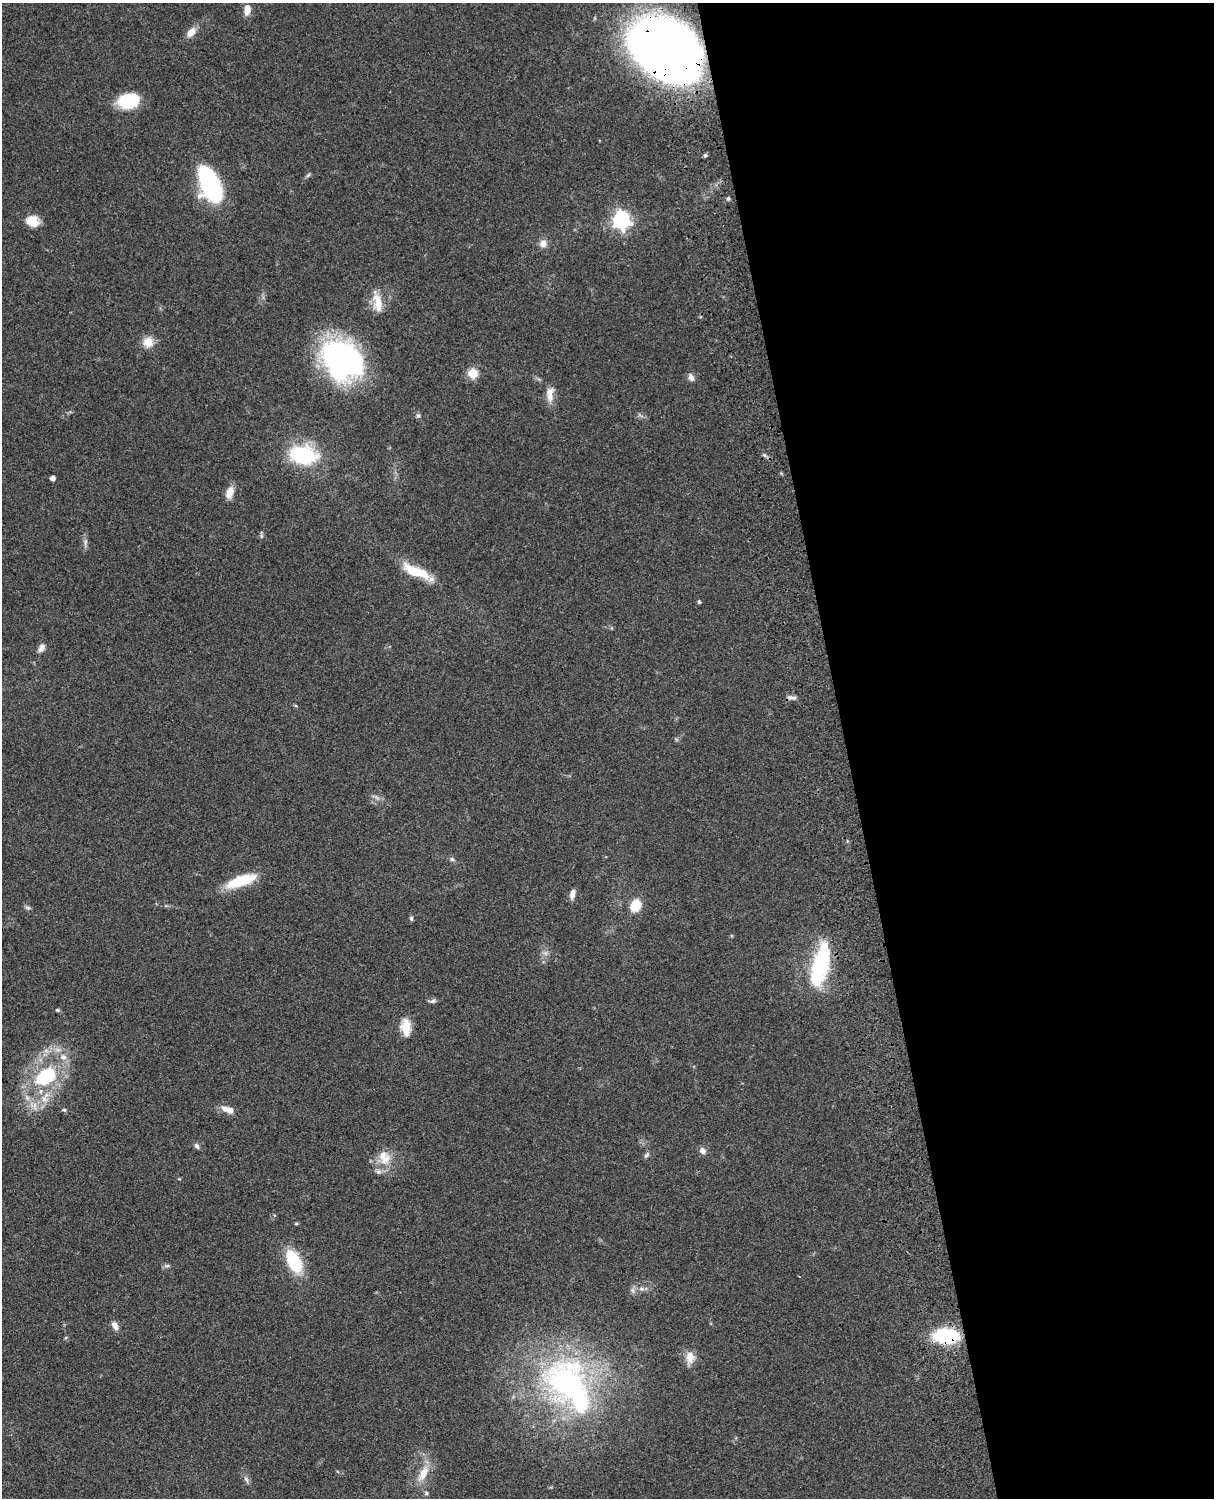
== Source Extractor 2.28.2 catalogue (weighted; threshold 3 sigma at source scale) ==
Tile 8 of 4 x 3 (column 4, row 2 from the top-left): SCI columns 3758-4969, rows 1773-3268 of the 5088 x 4927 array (HDU 1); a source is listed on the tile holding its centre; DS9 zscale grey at full resolution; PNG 1216 x 1500 px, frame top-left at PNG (2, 3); no overlay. Shown black and unused: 30% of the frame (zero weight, under 3 of 4 exposures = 6% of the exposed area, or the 3 px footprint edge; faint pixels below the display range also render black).
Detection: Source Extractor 2.28.2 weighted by HDU 2 'WHT'; one run over the whole footprint, this tile lists its part. Background 0.0838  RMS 0.006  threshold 0.0269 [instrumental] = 3 sigma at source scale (4.5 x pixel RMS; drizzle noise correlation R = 1.50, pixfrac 1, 0.05/0.05 arcsec/px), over >= 5 px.
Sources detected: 66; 2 too faint to see at this stretch — not listed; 6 inside a brighter listed object's ellipse — not listed separately; the other 58 listed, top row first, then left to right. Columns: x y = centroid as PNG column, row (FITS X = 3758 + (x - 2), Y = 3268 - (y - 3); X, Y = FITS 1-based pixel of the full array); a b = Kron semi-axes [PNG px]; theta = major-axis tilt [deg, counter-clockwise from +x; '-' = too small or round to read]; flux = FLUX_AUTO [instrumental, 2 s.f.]
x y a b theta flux
247 10 13 8 83 5.3
191 32 14 9 46 5.7
667 50 52 38 -33 790
129 101 20 13 13 29
705 155 5 5 - 1.1
308 175 7 4 45 1
211 186 34 15 -67 96
728 199 5 4 - 1.3
621 220 7 7 - 240
33 221 15 13 -15 8.5
543 243 9 9 - 4
377 302 26 10 -78 10
148 342 11 11 - 8.2
342 360 44 36 -44 130
473 373 5 5 - 35
691 377 10 7 -66 2.6
550 394 20 9 87 6.2
418 415 7 5 90 1.2
303 455 29 18 -6 48
764 455 6 4 -42 1.1
52 478 4 4 - 3.6
230 492 15 8 72 6
261 536 6 4 -90 0.98
85 542 12 5 87 2.2
416 571 37 11 -23 19
699 602 5 4 - 0.85
42 648 10 7 64 3.3
792 697 13 5 -4 2.2
452 859 7 5 -23 1.3
241 881 34 11 20 22
572 894 11 6 77 3.8
635 905 12 9 65 13
28 908 8 5 -7 1.2
411 918 6 4 -65 1.1
820 965 43 15 77 64
433 1001 10 5 13 1.6
57 1010 5 4 - 0.84
406 1027 20 11 -84 9.5
46 1076 31 21 32 44
34 1106 17 10 -50 6.7
226 1109 15 9 -18 5.1
64 1110 6 4 -21 0.94
197 1146 8 6 -57 1.6
702 1151 8 7 - 3
646 1155 9 5 52 1.3
386 1159 20 11 47 9.1
296 1223 5 4 - 0.74
294 1261 20 11 -64 37
167 1266 9 5 -1 1.4
642 1289 8 6 0 2.1
633 1290 9 6 -55 1.9
115 1325 12 7 -61 3.6
946 1336 20 12 -4 48
690 1358 18 11 86 6.4
568 1384 75 63 -55 160
423 1473 25 10 62 10
246 1480 10 5 -61 1.9
426 1493 5 5 - 1.1
Overlapping masked pixels (flux is a lower limit): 2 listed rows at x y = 667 50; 946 1336
Isophote crosses this tile's border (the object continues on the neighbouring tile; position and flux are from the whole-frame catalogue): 1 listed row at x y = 667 50